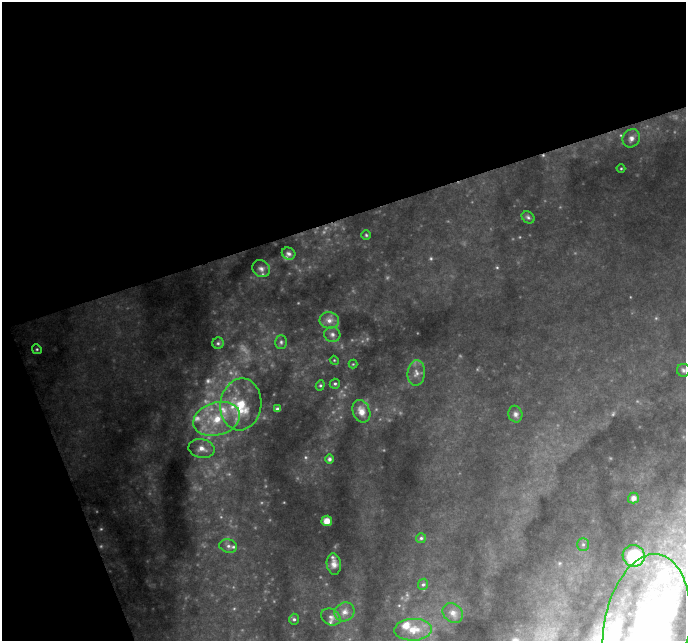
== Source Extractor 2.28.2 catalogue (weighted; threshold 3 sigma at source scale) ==
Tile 1 of 2 x 2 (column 1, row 1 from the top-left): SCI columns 1-684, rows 669-1307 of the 1370 x 1332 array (HDU 1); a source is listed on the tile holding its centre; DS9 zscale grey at full resolution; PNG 688 x 643 px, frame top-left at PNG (2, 2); each listed source drawn as its Kron ellipse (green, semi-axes under 4 px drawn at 4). Shown black and unused: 39% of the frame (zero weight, under 3 of 6 exposures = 1% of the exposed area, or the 3 px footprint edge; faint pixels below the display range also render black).
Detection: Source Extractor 2.28.2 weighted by HDU 2 'WHT'; one run over the whole footprint, this tile lists its part. Background 0.562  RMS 0.055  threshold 0.224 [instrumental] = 3 sigma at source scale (4.09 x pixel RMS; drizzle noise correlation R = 1.36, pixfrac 0.8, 0.0396/0.0396 arcsec/px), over >= 5 px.
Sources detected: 54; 8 too faint to see at this stretch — neither listed nor drawn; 8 inside a brighter listed object's ellipse — not listed separately; the other 38 listed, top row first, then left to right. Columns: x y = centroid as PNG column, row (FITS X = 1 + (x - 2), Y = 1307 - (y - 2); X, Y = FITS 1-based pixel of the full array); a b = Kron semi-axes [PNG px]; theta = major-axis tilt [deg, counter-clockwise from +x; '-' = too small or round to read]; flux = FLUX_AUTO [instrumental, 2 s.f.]
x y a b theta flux
631 138 9 8 - 24
621 169 4 3 - 4.1
528 217 7 5 -38 9.8
366 235 5 4 - 6.3
289 254 7 6 - 14
261 269 9 8 - 21
329 320 10 8 -8 32
332 334 8 7 - 19
281 342 7 5 -89 11
218 343 5 5 - 9.4
37 349 5 4 - 7.2
334 360 4 3 - 4.3
353 364 4 4 - 4.5
683 370 6 6 - 11
416 373 13 9 84 31
335 384 5 5 - 8.6
320 385 5 4 - 7.4
241 404 26 20 82 170
277 409 4 4 - 14
361 411 11 8 -68 49
515 414 8 7 - 17
217 419 24 16 16 190
201 449 13 9 -10 44
329 459 4 4 - 9.5
633 498 5 5 - 17
327 521 5 5 - 38
421 538 5 5 - 8.8
583 544 6 5 - 12
228 546 9 6 -13 19
634 556 11 11 - 330
334 564 10 7 -83 30
423 584 6 5 - 8.7
345 612 10 9 - 32
453 613 11 9 -39 29
331 617 10 7 -30 22
294 619 5 5 - 9
646 629 75 42 80 1300
413 630 19 11 2 67
Isophote crosses this tile's border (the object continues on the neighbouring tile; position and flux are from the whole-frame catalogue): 1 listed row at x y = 646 629